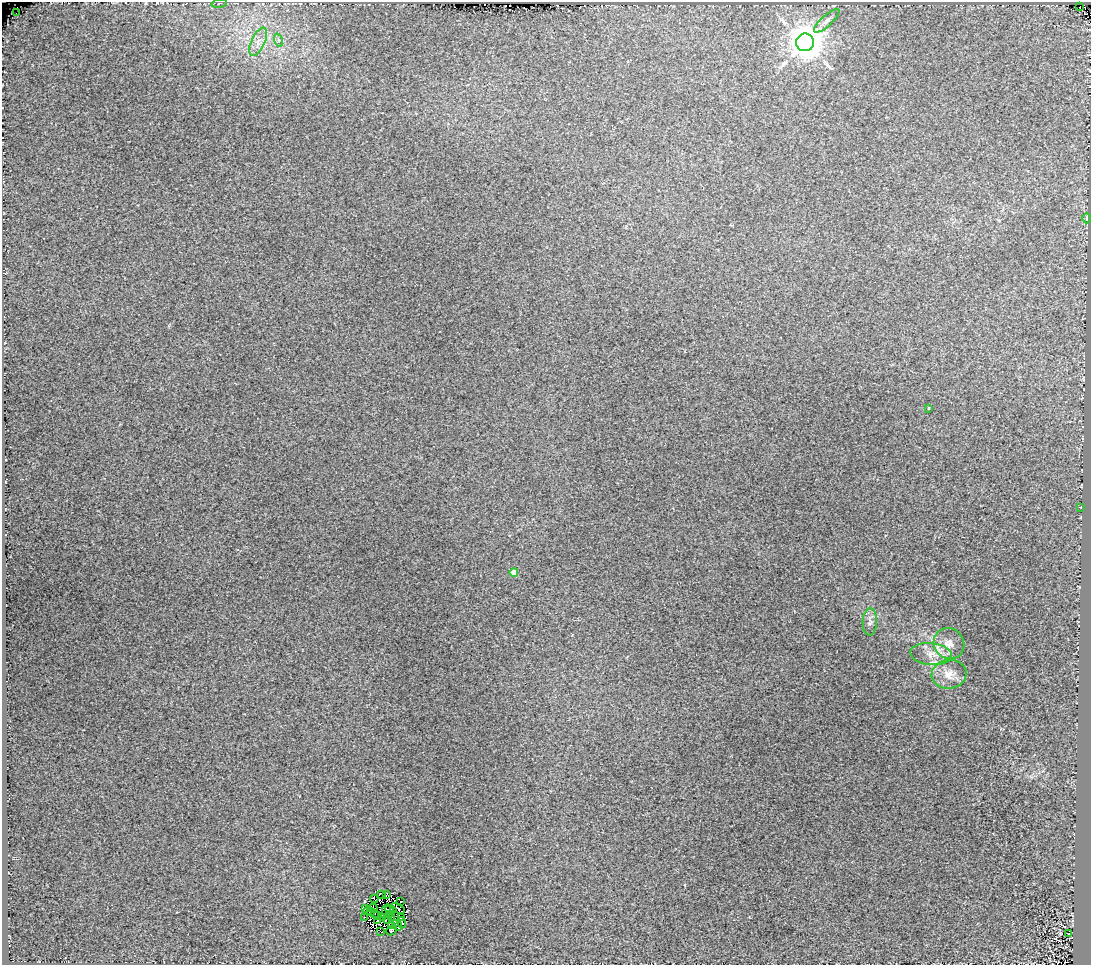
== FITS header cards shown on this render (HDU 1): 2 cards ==
NAXIS1  =                 1089
NAXIS2  =                  963

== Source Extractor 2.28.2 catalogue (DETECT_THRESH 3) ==
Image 1089 x 963 px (HDU 1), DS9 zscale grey, 1 PNG px = 1 image px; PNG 1093 x 967 px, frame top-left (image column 1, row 963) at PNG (2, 2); each listed source drawn as its Kron ellipse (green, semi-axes under 4 px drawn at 4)
Background 0.0523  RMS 0.021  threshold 0.0632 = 3 sigma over >= 5 px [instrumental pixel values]
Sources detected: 56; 15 with non-positive FLUX_AUTO (blend fragments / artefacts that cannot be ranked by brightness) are neither listed nor drawn; the other 41 listed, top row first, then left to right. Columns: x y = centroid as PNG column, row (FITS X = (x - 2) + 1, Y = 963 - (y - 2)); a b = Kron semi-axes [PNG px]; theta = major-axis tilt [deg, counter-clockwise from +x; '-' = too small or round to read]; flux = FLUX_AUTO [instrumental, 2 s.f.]
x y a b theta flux
219 3 8 2 11 1.1
1080 7 2 2 - 4.8
16 13 2 2 - 35
827 21 16 5 42 7.1
278 40 7 4 -71 3
258 42 15 7 65 12
805 42 9 8 - 3500
1087 218 5 3 - 1.6
929 408 3 2 - 1.2
1080 507 3 3 - 1.2
514 572 4 4 - 20
870 622 13 7 87 6.5
949 644 16 15 - 18
931 654 21 11 -6 19
949 674 17 14 8 18
382 894 3 2 - 2.6
386 894 3 2 - 0.58
374 899 4 2 - 7.1
401 902 4 2 - 0.24
373 908 4 2 - 3.4
398 908 7 2 -31 1.8
365 909 3 2 - 2.2
391 909 6 3 -13 0.17
386 910 5 2 - 3.9
368 911 4 3 - 1.9
371 912 3 2 - 0.98
375 914 2 2 - 1.5
389 914 3 2 - 3.2
378 916 4 2 - 3
364 917 2 2 - 1.2
382 917 4 2 - 6.4
392 917 4 3 - 2.5
401 917 4 2 - 3.4
387 919 4 2 - 2.5
378 921 4 2 - 2.9
402 923 5 3 - 7
392 925 3 2 - 0.86
397 925 6 3 -55 1.1
392 930 6 4 40 1.1
381 932 3 2 - 1.5
1069 934 3 2 - 0.81
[15 non-positive-flux detections neither listed nor drawn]